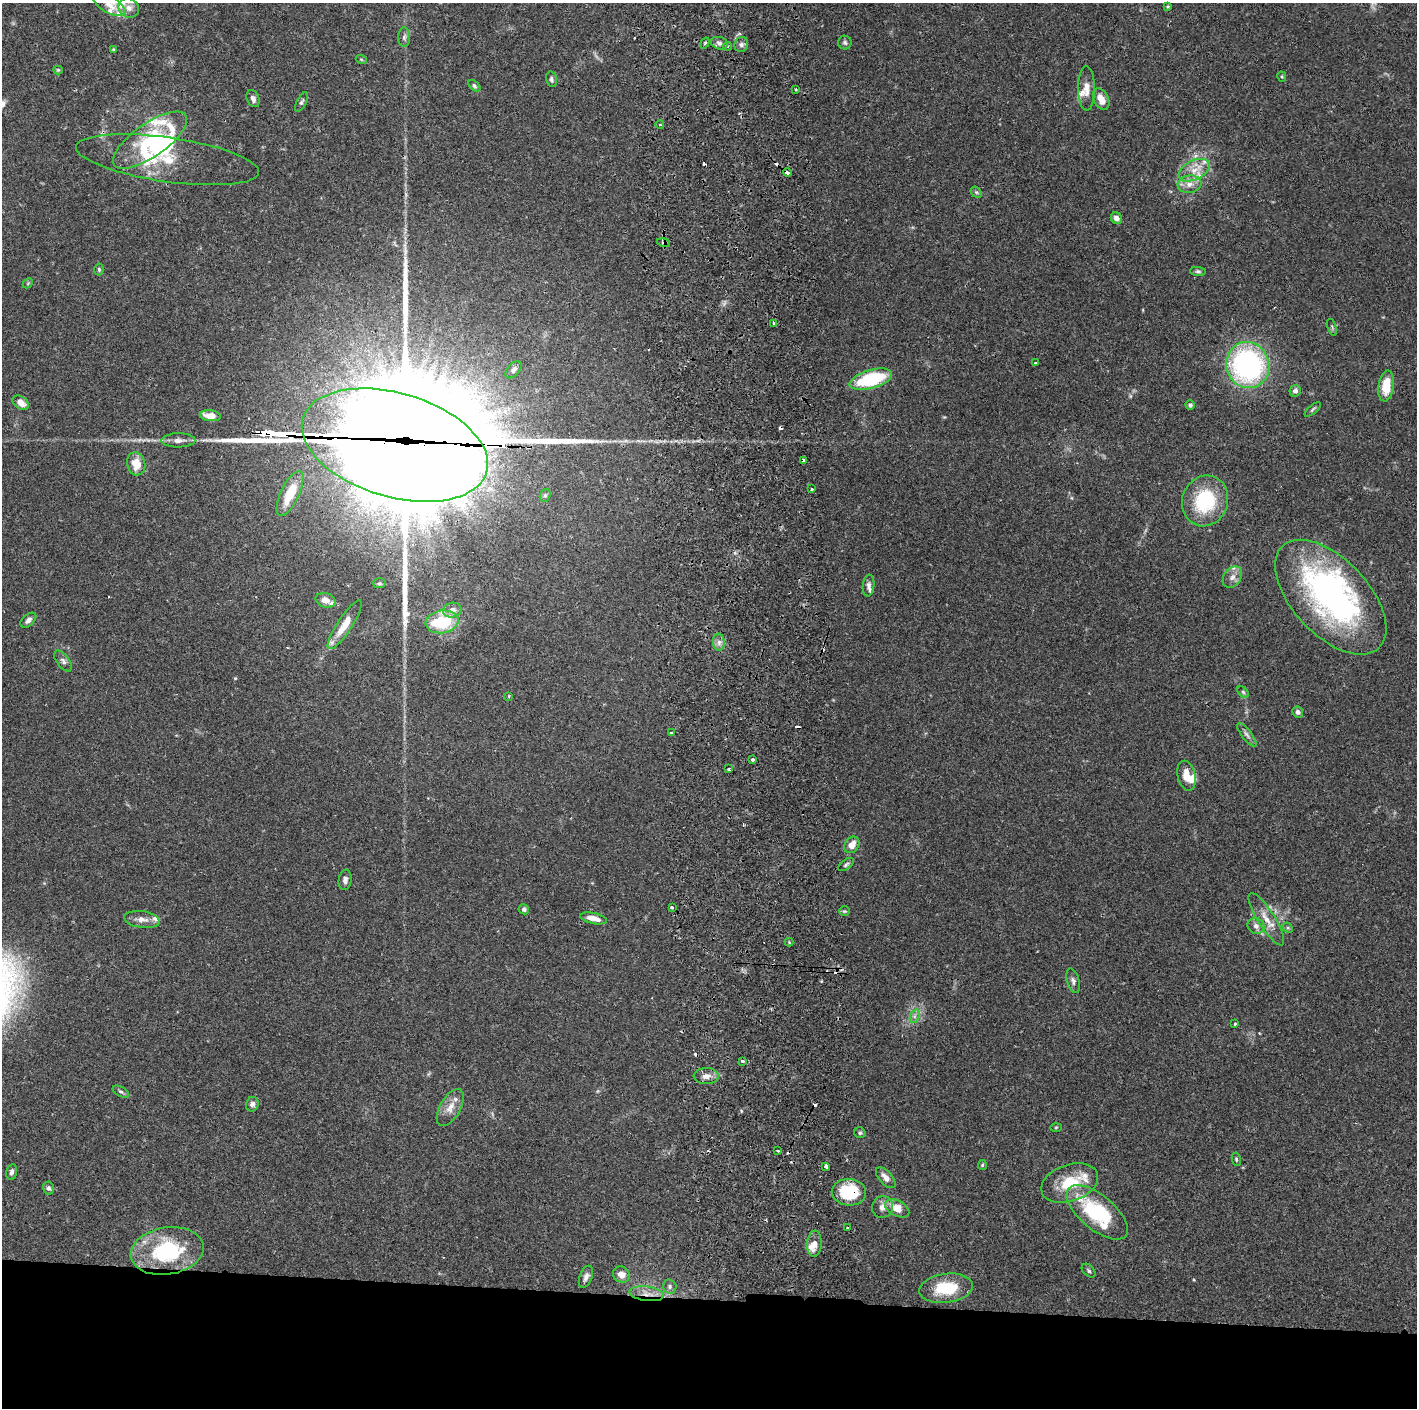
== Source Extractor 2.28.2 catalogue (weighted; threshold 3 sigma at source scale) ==
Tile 8 of 3 x 3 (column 2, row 3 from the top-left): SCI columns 1474-2888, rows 5-1410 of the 4359 x 4230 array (HDU 1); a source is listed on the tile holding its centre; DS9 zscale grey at full resolution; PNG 1419 x 1410 px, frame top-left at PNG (2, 3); each listed source drawn as its Kron ellipse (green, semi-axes under 4 px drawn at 4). Shown black and unused: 8% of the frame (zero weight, under 2 of 3 exposures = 3% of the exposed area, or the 3 px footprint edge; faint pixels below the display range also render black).
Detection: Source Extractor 2.28.2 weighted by HDU 2 'WHT'; one run over the whole footprint, this tile lists its part. Background 0.0769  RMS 0.005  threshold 0.0226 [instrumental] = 3 sigma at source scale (4.5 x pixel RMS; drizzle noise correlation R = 1.50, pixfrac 1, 0.05/0.05 arcsec/px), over >= 5 px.
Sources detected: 151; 2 too faint to see at this stretch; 7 inside a brighter object's white glare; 10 cosmic-ray / hot-pixel residue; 4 long thin detections or spike segments (spike, bleed or trail) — neither listed nor drawn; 14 inside a brighter listed object's ellipse — not listed separately; the other 114 listed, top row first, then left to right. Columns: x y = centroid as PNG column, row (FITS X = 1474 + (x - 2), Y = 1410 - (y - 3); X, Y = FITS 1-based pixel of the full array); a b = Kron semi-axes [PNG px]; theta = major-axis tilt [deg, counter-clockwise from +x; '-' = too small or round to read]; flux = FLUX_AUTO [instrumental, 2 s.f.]
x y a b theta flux
109 4 18 8 -30 4.2
1168 6 4 4 - 0.58
129 8 11 9 -31 3.6
404 37 10 6 89 1.6
845 42 7 6 - 1.1
705 43 6 3 54 0.57
719 43 8 6 -16 1.8
741 44 7 7 - 1.6
727 46 5 4 - 1.2
113 50 4 3 - 0.58
361 59 5 3 - 0.49
58 70 4 4 - 0.6
1282 77 5 4 - 0.57
551 79 8 5 -75 1.1
474 86 7 4 -45 0.92
1087 88 22 8 -89 4.8
796 89 2 2 - 0.56
253 98 9 6 -67 1.8
1101 99 11 7 -64 5.6
301 102 10 5 61 1.2
660 125 4 3 - 0.41
150 140 43 16 35 32
167 160 92 22 -8 31
1194 170 17 9 26 6.6
787 173 4 3 - 4.5
1189 184 12 8 8 4.1
976 192 6 4 -43 0.9
1116 218 6 5 - 2.9
664 243 7 4 -14 0.96
99 269 6 4 -87 0.73
1198 271 7 4 -5 0.98
28 283 6 4 45 0.6
774 323 4 3 - 1
1332 327 9 4 -72 0.74
1035 363 3 3 - 1.2
1248 365 23 21 -73 110
513 370 10 6 49 1.9
871 379 22 9 16 36
1386 386 15 8 83 11
1295 391 6 5 - 2.1
21 403 9 6 -38 4.6
1190 405 5 4 - 1.3
1313 409 10 4 41 0.86
210 416 10 5 -6 5.8
178 440 17 7 1 3.1
395 445 96 52 -16 18000
803 461 4 3 - 4.5
136 464 12 9 -76 8
811 488 3 3 - 1.8
290 493 24 9 64 11
545 495 6 5 - 0.91
1205 501 26 23 70 33
1232 577 11 8 54 3.1
379 583 7 5 1 0.83
869 585 11 6 83 2.2
1331 597 70 38 -47 150
326 600 10 7 -16 3.5
452 610 9 7 12 3.1
28 620 9 5 42 1.8
442 622 16 11 8 26
345 625 29 7 57 9.8
719 642 8 6 -83 2
63 661 12 6 -53 1.9
1243 692 7 4 -45 0.85
509 696 3 3 - 0.48
1298 712 6 5 - 1.7
671 733 3 3 - 1.5
1247 735 14 5 -52 2
753 760 3 3 - 2.5
729 769 4 3 - 0.61
1186 776 15 8 -77 6.8
852 845 9 7 53 5.4
846 865 9 4 37 1.1
345 880 10 6 80 1.7
672 908 3 3 - 0.98
524 909 5 5 - 1.3
844 911 5 4 - 0.64
593 918 13 5 -12 4.8
142 919 18 8 -8 3.9
1266 919 30 8 -58 7.1
1256 926 8 8 - 2.5
1288 928 5 4 - 0.68
789 942 4 4 - 0.45
1073 981 13 6 -74 1.8
915 1016 7 4 71 1.3
1235 1024 3 2 - 0.56
743 1061 4 3 - 2.1
706 1076 12 8 1 3.5
121 1092 9 4 -29 1.1
252 1104 7 6 - 1.9
450 1107 20 10 60 5.8
1056 1127 6 4 2 0.54
860 1133 6 5 - 0.92
778 1151 3 3 - 0.84
1236 1159 7 4 -81 0.71
982 1165 5 4 - 0.69
826 1166 4 3 - 3.1
12 1172 8 5 76 1.4
886 1178 13 6 -48 3.3
1070 1183 29 18 19 18
49 1188 6 5 - 1.2
849 1192 17 13 -4 26
882 1207 11 10 - 3.1
897 1208 13 7 -29 7.4
1097 1212 37 17 -40 46
847 1228 3 2 - 0.98
814 1244 13 7 86 4.2
167 1251 37 23 9 48
1089 1271 8 5 -45 0.97
621 1274 9 7 -37 4.6
586 1277 11 6 69 2.2
670 1287 7 6 - 1.2
946 1288 27 14 7 20
647 1294 17 7 -7 4.9
Overlapping masked pixels (flux is a lower limit): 6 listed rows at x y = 787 173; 664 243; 395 445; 803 461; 849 1192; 647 1294
Isophote crosses this tile's border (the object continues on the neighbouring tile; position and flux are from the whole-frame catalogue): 1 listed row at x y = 109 4